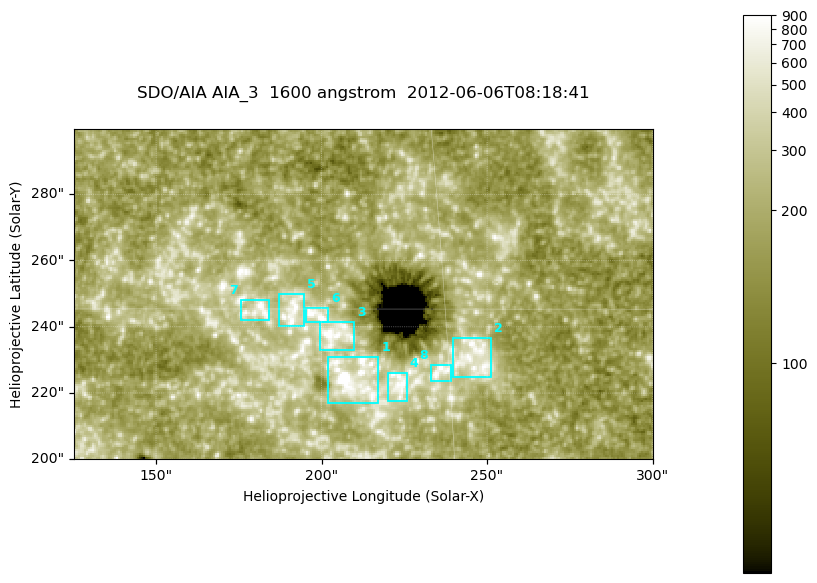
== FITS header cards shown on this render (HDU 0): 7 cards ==
TELESCOP= 'SDO/AIA '
INSTRUME= 'AIA_3   '
WAVELNTH=                 1600
WAVEUNIT= 'angstrom'
DATE-OBS= '2012-06-06T08:18:41.12'
CTYPE1  = 'HPLN-TAN'
CTYPE2  = 'HPLT-TAN'

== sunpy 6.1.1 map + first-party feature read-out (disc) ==
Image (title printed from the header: SDO/AIA AIA_3  1600 angstrom  2012-06-06T08:18:41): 287 x 164 px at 0.609 arcsec/px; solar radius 946 arcsec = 1552 px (partial field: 0.6% of the solar disc is inside the frame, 100% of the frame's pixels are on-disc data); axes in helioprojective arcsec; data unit not stated in the header (colour bar unlabelled)
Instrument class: DISC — disc imager (sunpy class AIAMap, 1600 A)
Bright regions (active regions / flare kernels): reference = the on-disc median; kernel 3 px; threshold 5 sigma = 348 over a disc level ~187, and >= 1.15x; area >= 47 px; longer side >= 3 px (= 1.8 arcsec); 8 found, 8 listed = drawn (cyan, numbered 1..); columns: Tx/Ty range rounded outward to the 2 arcsec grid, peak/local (2 s.f.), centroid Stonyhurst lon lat
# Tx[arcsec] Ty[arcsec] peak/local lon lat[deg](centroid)
1 202..218 216..232 11 +13 +14
2 238..252 224..238 4.4 +15 +14
3 198..210 232..242 6 +13 +15
4 220..226 216..226 5 +14 +14
5 186..196 240..250 4.5 +12 +15
6 194..202 240..246 5.4 +12 +15
7 176..184 242..248 4.9 +11 +15
8 232..240 224..230 5.1 +15 +14